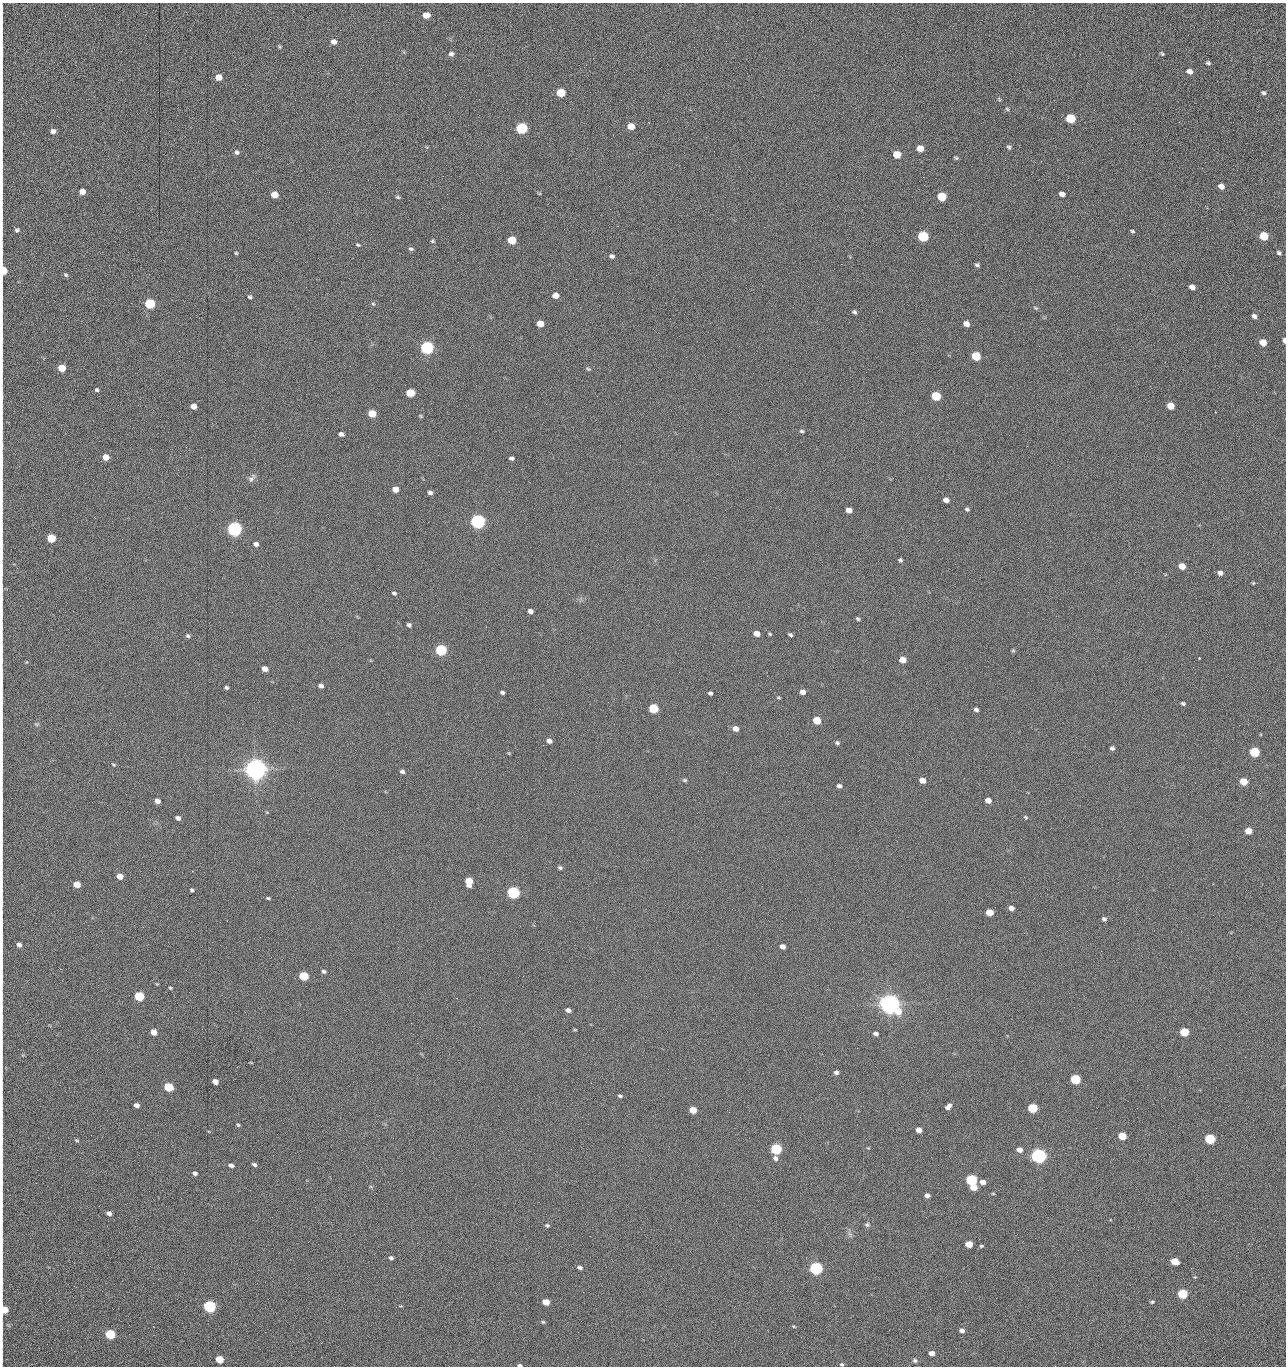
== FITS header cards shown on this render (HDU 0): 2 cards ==
NAXIS1  =                 1284 /fastest changing axis
NAXIS2  =                 1364 /next to fastest changing axis

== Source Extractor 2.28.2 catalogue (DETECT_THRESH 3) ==
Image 1284 x 1364 px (HDU 0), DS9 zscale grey, 1 PNG px = 1 image px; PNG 1288 x 1368 px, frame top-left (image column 1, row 1364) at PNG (2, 3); no overlay
Background 152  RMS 15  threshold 45.3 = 3 sigma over >= 5 px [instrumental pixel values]
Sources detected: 270; all 270 listed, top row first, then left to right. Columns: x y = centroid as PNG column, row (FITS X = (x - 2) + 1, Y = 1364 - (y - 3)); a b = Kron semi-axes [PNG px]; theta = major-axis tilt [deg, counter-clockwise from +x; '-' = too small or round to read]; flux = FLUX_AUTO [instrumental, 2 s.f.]
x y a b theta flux
2 12 10 2 90 1.8e+03
426 15 6 5 - 1.3e+04
1188 35 3 2 - 8.0e+02
670 41 2 2 - 1.5e+03
333 42 6 6 - 5.4e+03
280 47 5 4 - 1.3e+03
2 50 26 2 90 5.5e+03
451 54 6 6 - 3.0e+03
1162 54 4 3 - 1.4e+03
1208 63 5 4 - 1.8e+03
1189 71 7 5 -27 4.6e+03
218 77 5 5 - 1.4e+04
561 93 6 5 - 4.2e+04
1263 93 6 5 - 2.0e+03
999 99 6 4 -46 1.3e+03
2 101 28 2 90 5.4e+03
1007 109 6 4 -46 1.4e+03
2 118 15 2 90 2.9e+03
1070 118 6 5 - 6.1e+04
1179 122 3 2 - 8.9e+02
631 126 6 5 - 1.4e+04
522 128 6 5 - 1.6e+05
53 131 5 4 - 4.8e+03
2 145 11 2 90 1.9e+03
1009 147 5 4 - 1.9e+03
920 148 6 5 - 1.2e+04
237 152 6 6 - 2.8e+03
897 154 6 5 - 2.8e+04
956 158 5 3 - 1.4e+03
1005 160 2 2 - 9.1e+02
1041 161 3 2 - 1.3e+03
856 177 2 2 - 1.6e+03
923 177 2 2 - 2.0e+04
2 185 10 2 90 1.8e+03
1221 186 5 4 - 6.2e+03
82 192 5 5 - 9.9e+03
539 193 6 3 -18 8.7e+02
1062 194 5 4 - 5.5e+03
274 195 5 5 - 2.0e+04
942 196 6 5 - 5.2e+04
398 197 6 4 -21 1.5e+03
1123 202 2 2 - 5.6e+02
2 212 15 2 90 2.2e+03
17 230 4 4 - 2.3e+03
1132 231 5 3 - 1.4e+03
923 236 6 5 - 1.0e+05
1264 236 6 5 - 4.3e+04
512 240 6 5 - 4.0e+04
432 241 5 5 - 1.4e+03
358 245 5 4 - 1.4e+03
411 249 6 4 -17 2.0e+03
236 253 4 4 - 1.1e+03
1279 253 5 4 - 1.9e+03
612 256 5 4 - 2.7e+03
841 264 2 2 - 1.8e+04
977 265 6 4 -15 2.0e+03
3 271 6 4 89 4.1e+04
66 275 6 5 - 1.6e+03
306 287 2 2 - 4.7e+02
1192 287 6 4 -32 7.5e+03
555 295 5 5 - 9.2e+03
2 297 10 2 90 1.6e+03
250 297 4 4 - 1.7e+03
150 303 6 5 - 1.0e+05
373 304 5 4 - 1.5e+03
1036 308 7 4 -28 1.4e+03
854 312 5 4 - 2.1e+03
1254 316 6 5 - 4.0e+03
849 322 2 2 - 5.3e+02
710 323 2 2 - 2.5e+03
540 324 6 5 - 1.5e+04
966 324 5 5 - 7.7e+03
2 339 12 2 90 2.1e+03
1284 340 5 3 - 3.9e+03
1263 342 6 5 - 1.6e+04
427 347 6 5 - 3.0e+05
976 356 6 5 - 5.8e+04
350 366 2 2 - 2.3e+03
62 368 5 5 - 2.5e+04
588 369 6 4 -21 1.4e+03
97 390 5 4 - 1.7e+03
1256 392 3 2 - 9.9e+02
410 393 6 5 - 3.7e+04
2 396 12 3 -89 2.6e+03
936 396 6 5 - 5.9e+04
194 406 5 5 - 8.4e+03
1170 406 6 5 - 1.8e+04
372 414 6 5 - 2.9e+04
421 416 5 4 - 1.1e+03
802 431 5 4 - 1.7e+03
341 434 5 4 - 3.8e+03
1009 435 2 2 - 8.9e+02
2 446 11 3 -89 2.2e+03
186 447 2 2 - 1.8e+03
106 457 5 5 - 1.2e+04
511 458 5 3 - 2.4e+03
2 460 21 2 90 3.7e+03
251 479 10 8 44 3.8e+03
85 483 2 2 - 6.7e+02
395 489 5 5 - 1.0e+04
430 493 6 5 - 2.7e+03
2 494 15 2 90 2.5e+03
946 500 5 5 - 5.8e+03
967 509 6 4 -28 1.8e+03
849 510 5 5 - 8.5e+03
478 521 6 5 - 5.0e+05
234 529 6 5 - 5.4e+05
51 538 5 5 - 4.2e+04
256 544 5 4 - 3.8e+03
2 545 12 2 90 2.0e+03
2 557 9 2 90 1.6e+03
900 560 4 4 - 2.0e+03
1182 566 6 5 - 1.3e+04
2 572 9 2 90 1.4e+03
1220 573 6 5 - 4.1e+03
1253 583 4 4 - 1.1e+03
394 593 6 4 -33 1.9e+03
2 598 8 2 90 1.2e+03
530 611 5 4 - 4.2e+03
858 619 5 4 - 1.6e+03
409 625 4 4 - 2.4e+03
757 634 5 4 - 9.9e+03
770 634 5 3 - 1.2e+03
790 635 4 3 - 1.9e+03
188 636 6 5 - 1.9e+03
2 648 14 2 90 2.3e+03
441 650 6 5 - 1.6e+05
1013 650 5 5 - 1.3e+03
1199 658 3 3 - 8.7e+02
903 660 5 5 - 1.4e+04
265 669 5 4 - 7.4e+03
679 672 2 2 - 1.6e+03
2 677 18 2 90 3.3e+03
321 686 5 4 - 4.2e+03
226 687 4 3 - 1.9e+03
802 692 5 5 - 6.0e+03
502 693 4 3 - 2.4e+03
710 693 4 3 - 2.2e+03
778 698 6 3 -1 9.7e+02
1183 703 6 4 -23 1.8e+03
654 708 6 5 - 7.1e+04
976 710 5 4 - 2.7e+03
817 720 6 5 - 2.7e+04
37 724 7 4 -8 1.4e+03
736 729 6 5 - 7.6e+03
549 741 5 4 - 4.5e+03
837 743 5 4 - 2.0e+03
543 745 2 2 - 2.3e+03
1112 748 5 4 - 2.4e+03
1254 752 6 5 - 7.8e+04
2 754 11 2 90 2.0e+03
706 761 2 2 - 1.4e+03
113 765 6 5 - 1.4e+03
256 769 7 7 - 1.8e+06
402 772 6 5 - 2.7e+03
726 772 2 2 - 1.8e+03
685 780 6 5 - 1.6e+03
922 780 5 4 - 1.0e+04
1244 781 6 5 - 2.5e+04
839 786 5 4 - 3.0e+03
988 800 5 4 - 8.0e+03
157 801 5 4 - 6.7e+03
1026 817 6 4 -40 1.3e+03
178 818 5 4 - 3.7e+03
1248 831 5 5 - 1.6e+04
897 841 2 2 - 2.0e+03
560 868 5 4 - 2.0e+03
120 876 5 4 - 1.2e+04
469 881 7 5 -81 2.7e+04
77 884 5 4 - 1.6e+04
1213 884 2 2 - 5.1e+02
192 890 4 3 - 1.8e+03
513 892 6 5 - 2.4e+05
268 898 4 3 - 1.4e+03
2 903 11 2 90 1.5e+03
1011 908 5 4 - 5.8e+03
989 912 5 5 - 1.9e+04
1104 919 6 5 - 2.2e+03
2 938 12 2 90 2.1e+03
19 945 5 4 - 4.1e+03
782 947 5 4 - 6.1e+03
2 967 8 2 90 1.6e+03
324 971 5 4 - 2.1e+03
303 976 6 5 - 6.2e+04
523 976 3 2 - 1.3e+03
157 984 4 3 - 8.6e+02
170 988 4 3 - 1.1e+03
139 996 6 5 - 7.4e+04
889 1004 8 6 -27 1.5e+06
568 1010 5 4 - 4.3e+03
2 1018 15 2 90 2.6e+03
411 1023 2 2 - 3.8e+03
575 1030 5 3 - 9.5e+02
154 1032 5 4 - 1.1e+04
1184 1032 5 5 - 4.8e+04
876 1034 5 4 - 3.8e+03
2 1042 9 2 90 1.6e+03
857 1048 2 2 - 9.6e+02
1245 1057 2 2 - 1.3e+03
836 1072 5 4 - 3.3e+03
1179 1076 2 2 - 1.8e+03
1075 1079 6 5 - 8.9e+04
215 1081 5 4 - 9.3e+03
168 1087 6 5 - 6.5e+04
620 1096 5 4 - 1.8e+03
2 1098 10 2 90 1.7e+03
137 1105 5 4 - 5.5e+03
948 1107 7 4 46 4.6e+03
1033 1108 6 5 - 7.3e+04
693 1110 5 5 - 2.1e+04
729 1112 2 2 - 7.2e+02
238 1125 4 4 - 1.3e+03
919 1130 5 4 - 7.4e+03
91 1135 2 2 - 1.5e+03
1122 1136 6 5 - 3.2e+04
1210 1139 6 5 - 1.0e+05
77 1140 5 4 - 1.4e+03
2 1141 12 2 90 1.9e+03
868 1148 4 4 - 8.9e+02
571 1149 2 2 - 6.5e+02
776 1149 6 5 - 1.5e+05
1019 1150 5 4 - 7.6e+03
1039 1156 6 5 - 6.3e+05
775 1158 7 6 - 3.4e+03
1087 1159 2 2 - 1.6e+03
254 1164 6 4 -27 2.3e+03
231 1165 6 4 -22 4.4e+03
2 1166 11 2 90 2.1e+03
195 1173 5 4 - 3.3e+03
971 1180 6 5 - 1.5e+05
983 1182 6 4 -8 6.3e+03
974 1187 5 4 - 1.6e+04
2 1194 9 2 90 1.7e+03
993 1194 5 3 - 9.0e+02
927 1195 5 4 - 4.3e+03
109 1213 5 4 - 4.3e+03
547 1225 6 5 - 1.6e+03
867 1225 7 6 - 2.3e+03
850 1234 8 4 -37 2.2e+03
308 1242 2 2 - 1.2e+03
417 1243 2 2 - 3.7e+03
969 1244 6 5 - 1.9e+04
981 1246 5 4 - 1.3e+03
391 1258 5 4 - 2.8e+03
1175 1261 6 5 - 2.7e+04
580 1268 6 4 -9 3.2e+03
816 1268 6 5 - 3.1e+05
2 1273 10 2 90 1.7e+03
1195 1277 4 4 - 1.0e+03
1182 1294 6 5 - 7.9e+04
996 1298 2 2 - 1.8e+03
546 1302 5 4 - 1.8e+04
1152 1302 5 4 - 1.6e+03
209 1306 6 5 - 2.4e+05
4 1310 6 5 - 2.7e+04
622 1311 2 2 - 5.0e+02
543 1322 5 4 - 1.4e+03
2 1323 10 2 90 1.8e+03
793 1326 5 3 - 1.0e+03
962 1330 5 4 - 4.1e+03
578 1332 2 2 - 2.4e+03
110 1334 6 5 - 9.1e+04
321 1343 3 2 - 7.8e+02
2 1345 9 2 90 1.7e+03
932 1353 5 4 - 6.8e+03
219 1359 5 4 - 3.0e+04
915 1360 7 6 - 2.4e+03
842 1364 5 5 - 1.5e+03
520 1365 5 3 - 2.2e+03
1055 1366 2 2 - 1.5e+03
At the frame edge (FLAGS 8, measured only in part): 38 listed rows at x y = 2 12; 2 50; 2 101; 2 118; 2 145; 2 185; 2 212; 3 271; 2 297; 2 339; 1284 340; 2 396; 2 446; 2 460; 2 494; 2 545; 2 557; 2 572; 2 598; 2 648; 2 677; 2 754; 2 903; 2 938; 2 967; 2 1018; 2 1042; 2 1098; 2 1141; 2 1166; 2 1194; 2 1273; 4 1310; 2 1323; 2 1345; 842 1364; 520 1365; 1055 1366

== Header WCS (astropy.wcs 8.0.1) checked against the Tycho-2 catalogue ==
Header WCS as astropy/WCSLIB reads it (CRVAL/CRPIX/CD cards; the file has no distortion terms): RA---TAN/DEC--TAN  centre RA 15:41:40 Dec +52:00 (235.42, +51.99 deg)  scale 1.26 arcsec/px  FOV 26.9' x 28.5'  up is +92 deg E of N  parity flipped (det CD > 0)
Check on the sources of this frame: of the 60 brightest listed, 9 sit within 2.0 arcsec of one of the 11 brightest Tycho-2 stars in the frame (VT <= 12.29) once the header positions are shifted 0.64 arcsec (0.38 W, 0.52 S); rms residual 1.06 arcsec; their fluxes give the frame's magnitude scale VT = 25.19 - 2.5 log10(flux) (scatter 0.16 mag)
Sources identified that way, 9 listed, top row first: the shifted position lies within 2.0 arcsec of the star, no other Tycho-2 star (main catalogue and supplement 1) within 4.0 arcsec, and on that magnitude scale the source's flux lands within +1.5 / -3 mag of the star's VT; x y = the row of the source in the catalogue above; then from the Tycho-2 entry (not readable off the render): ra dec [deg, ICRS J2000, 3 dp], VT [Tycho-2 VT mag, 2 dp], TYC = Tycho-2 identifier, HIP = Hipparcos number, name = IAU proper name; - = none
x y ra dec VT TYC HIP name
427 347 235.614 +52.064 11.61 3489-1132-1 - -
478 521 235.514 +52.049 11.19 3489-1407-1 - -
234 529 235.515 +52.133 11.12 3489-1380-1 - -
256 769 235.378 +52.130 9.31 3489-1322-1 76850 -
513 892 235.303 +52.042 11.52 3489-958-1 - -
889 1004 235.232 +51.912 9.59 3489-824-1 - -
971 1180 235.131 +51.886 12.29 3489-908-1 - -
816 1268 235.084 +51.941 11.45 3489-1346-1 - -
209 1306 235.075 +52.152 11.74 3489-912-1 - -